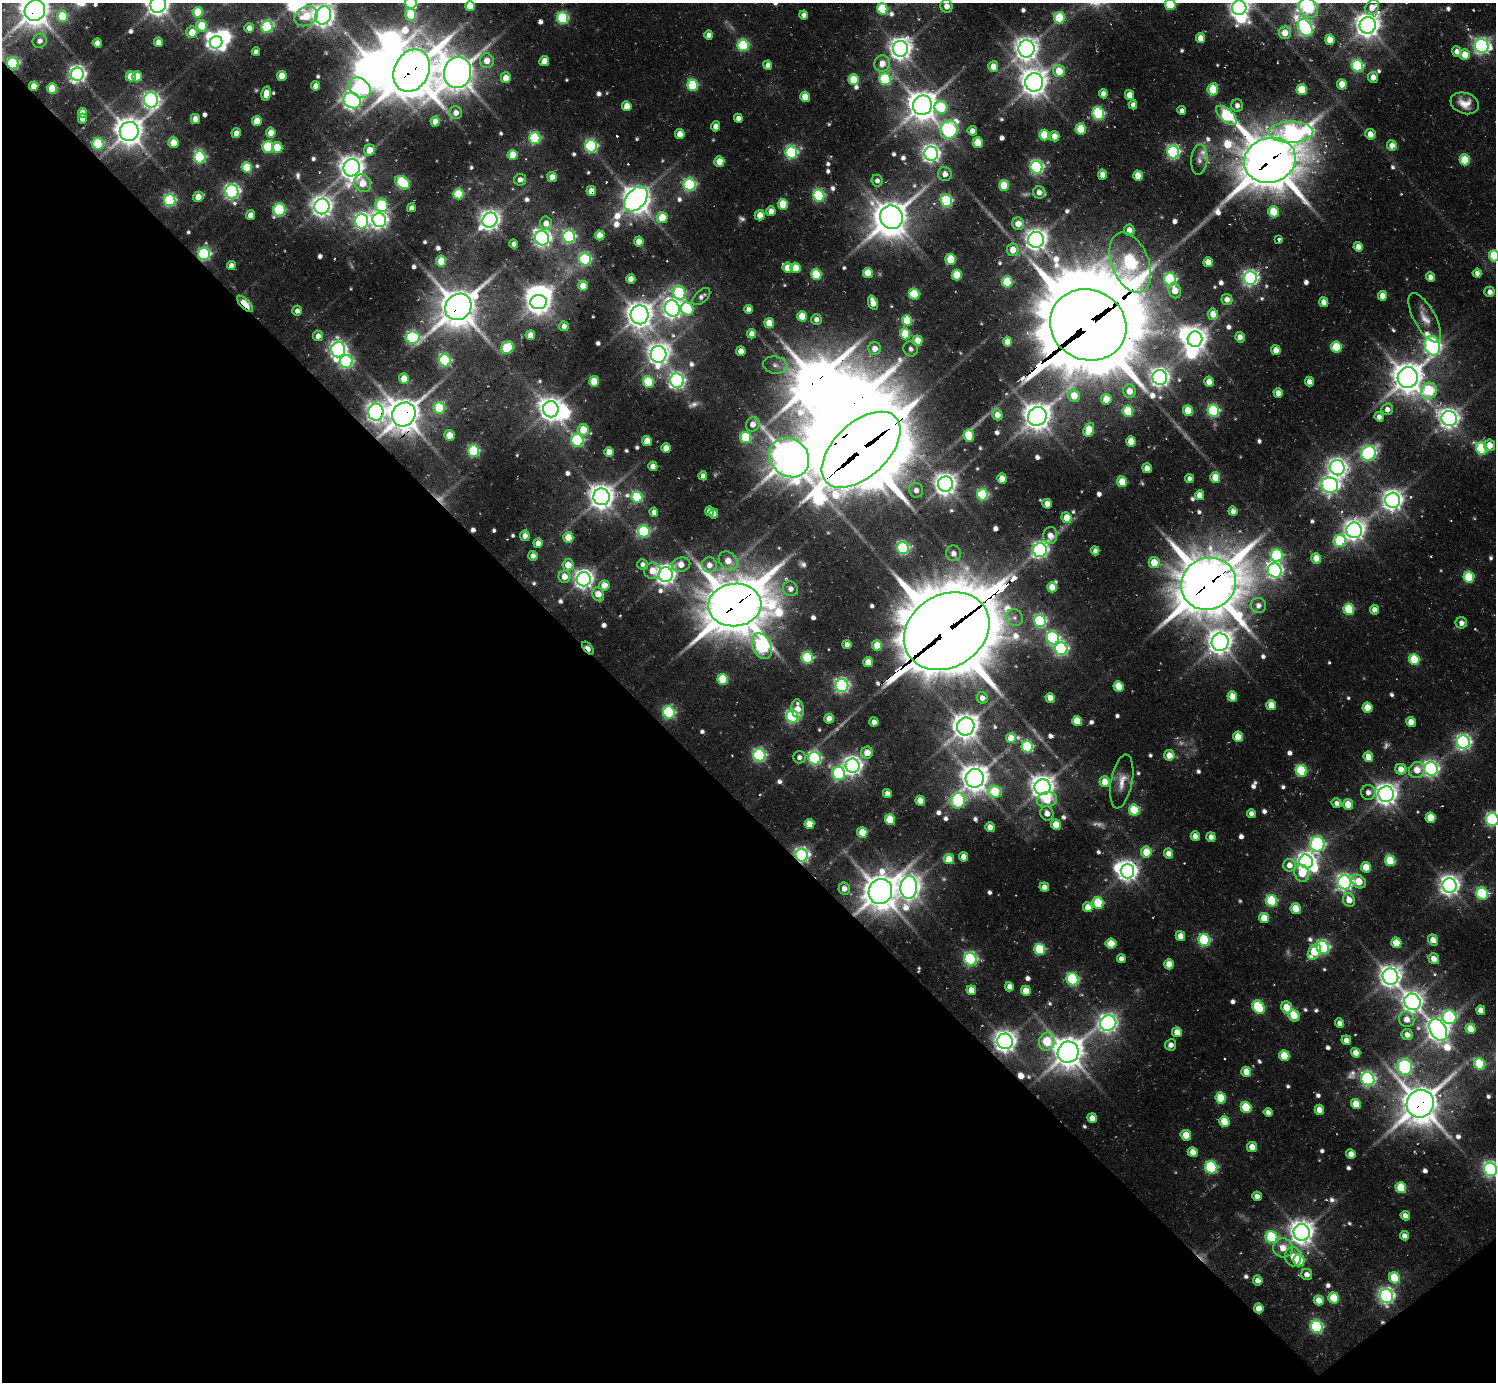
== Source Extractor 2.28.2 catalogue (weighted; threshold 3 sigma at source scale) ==
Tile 14 of 4 x 4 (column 2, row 4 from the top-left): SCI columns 1910-3403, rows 711-2090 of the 6424 x 6381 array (HDU 1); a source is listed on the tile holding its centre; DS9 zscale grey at full resolution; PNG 1498 x 1384 px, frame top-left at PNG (2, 3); each listed source drawn as its Kron ellipse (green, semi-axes under 4 px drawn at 4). Shown black and unused: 43% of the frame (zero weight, under 2 of 3 exposures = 15% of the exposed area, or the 3 px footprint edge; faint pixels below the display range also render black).
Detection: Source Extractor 2.28.2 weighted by HDU 2 'WHT'; one run over the whole footprint, this tile lists its part. Background 0.135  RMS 0.011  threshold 0.0488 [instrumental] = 3 sigma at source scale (4.5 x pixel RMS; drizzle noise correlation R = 1.50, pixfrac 1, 0.05/0.05 arcsec/px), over >= 5 px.
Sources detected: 706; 12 too faint to see at this stretch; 25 inside a brighter object's white glare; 4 cosmic-ray / hot-pixel residue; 1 long thin detection or spike segment (spike, bleed or trail) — neither listed nor drawn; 1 inside a brighter listed object's ellipse — not listed separately; of the other 663, all 500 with FLUX_AUTO >= 4.89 (the completeness limit of this list) listed and drawn (163 fainter detections not listed), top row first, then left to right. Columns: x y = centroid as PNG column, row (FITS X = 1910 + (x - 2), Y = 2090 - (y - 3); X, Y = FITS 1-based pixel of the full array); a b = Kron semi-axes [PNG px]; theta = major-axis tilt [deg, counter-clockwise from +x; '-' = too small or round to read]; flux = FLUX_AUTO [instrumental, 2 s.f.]
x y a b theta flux
411 3 6 5 - 130
158 4 8 7 - 980
1170 4 5 5 - 63
470 6 5 5 - 27
947 6 6 6 - 8.9
1372 7 8 6 58 13
1239 8 7 7 - 610
1308 8 10 8 -48 130
882 9 5 5 - 68
35 10 11 10 - 1700
198 12 5 5 - 36
411 14 6 5 - 44
804 15 4 4 - 6
62 16 5 5 - 43
306 16 12 9 28 31
323 16 9 7 71 980
563 18 6 5 - 120
1059 18 6 5 - 49
1368 25 8 8 - 1200
202 26 6 5 - 33
267 27 6 6 - 140
249 28 5 5 - 9.2
1305 28 9 6 -59 310
192 32 6 5 - 19
1285 33 6 6 - 15
709 35 4 4 - 6.2
1200 38 5 4 - 11
1330 40 5 5 - 15
40 41 7 7 - 6.8
158 42 5 4 - 11
216 42 6 6 - 340
97 43 4 4 - 11
743 45 6 5 - 100
1482 46 7 7 - 350
900 49 8 7 - 890
1026 49 9 8 - 1000
1457 51 5 4 - 6.2
256 52 4 4 - 5.2
1465 55 5 5 - 17
487 61 7 7 - 14
544 61 5 5 - 14
13 63 6 5 - 130
882 64 8 7 - 14
768 65 4 4 - 5.5
1357 66 6 5 - 140
993 67 5 5 - 13
412 71 22 17 64 3700
1059 71 6 6 - 24
458 73 16 13 76 2100
77 74 6 6 - 450
131 76 5 5 - 22
137 76 5 5 - 18
282 76 5 5 - 23
1373 77 5 5 - 8.3
506 78 5 5 - 13
885 79 6 5 - 100
854 80 5 5 - 40
1034 82 9 9 - 1400
1342 84 5 5 - 18
693 85 6 5 - 77
34 86 5 4 - 15
316 86 4 4 - 9.2
360 88 12 9 -37 110
52 89 5 5 - 46
1213 89 6 5 - 44
1302 90 5 5 - 39
266 93 7 4 79 12
1103 94 4 4 - 7.4
1129 95 5 4 - 13
805 97 5 5 - 20
151 100 7 7 - 420
352 100 9 7 -28 500
1465 103 14 10 -20 13
922 105 10 9 - 1700
1133 105 5 4 - 5.1
1237 105 6 6 - 5.8
627 106 5 4 - 15
941 107 6 6 - 58
1182 111 4 4 - 5.1
83 113 5 4 - 15
456 113 6 6 - 8.7
1098 113 6 5 - 140
1227 115 13 6 -42 130
738 118 4 4 - 5.9
82 119 5 4 - 8.7
195 119 5 4 - 12
257 121 5 5 - 23
435 121 5 4 - 11
716 126 5 4 - 8.5
1081 129 5 5 - 35
949 130 9 8 - 220
129 131 9 9 - 1400
972 131 5 4 - 6.8
1291 132 22 10 1 290
236 133 5 4 - 8.8
271 133 5 4 - 15
680 134 5 4 - 15
1370 134 5 5 - 10
1044 135 5 5 - 40
1055 136 5 5 - 13
535 138 6 5 - 130
173 143 5 5 - 19
978 143 5 5 - 26
98 144 5 5 - 84
1392 145 5 5 - 9
591 146 6 6 - 200
268 147 6 5 - 74
277 147 5 5 - 25
370 150 5 5 - 17
791 152 6 5 - 170
1173 152 6 6 - 210
931 154 7 6 - 510
513 155 5 5 - 22
200 157 6 6 - 150
1199 159 15 8 85 6.7
1270 160 26 22 15 5000
1465 160 5 5 - 42
719 161 5 5 - 17
247 167 5 5 - 43
1036 167 6 6 - 220
352 168 9 8 - 1100
945 174 7 6 - 7.8
1103 175 5 4 - 12
1138 176 5 4 - 20
552 177 5 5 - 9.9
520 180 6 6 - 7
877 181 6 5 - 4.9
363 183 9 8 - 20
402 183 8 5 -36 110
690 185 6 6 - 170
1004 185 5 5 - 39
591 191 5 5 - 16
232 192 7 6 - 330
1039 192 6 6 - 8.5
458 194 5 5 - 51
819 196 6 5 - 130
198 197 5 5 - 16
636 199 14 9 49 1300
170 200 6 6 - 170
946 201 6 5 - 140
783 204 5 5 - 36
381 205 7 6 - 80
322 206 8 7 - 780
411 208 4 4 - 5.2
279 210 6 6 - 110
771 211 5 4 - 9.9
1273 212 5 5 - 36
251 215 5 4 - 9.4
760 215 5 5 - 12
891 217 12 11 - 1800
662 218 5 5 - 28
379 220 7 6 - 470
490 220 8 7 - 730
361 221 7 7 - 320
546 223 7 6 - 9.6
1018 224 6 6 - 15
1129 230 6 5 - 9.4
600 235 5 5 - 16
569 237 6 6 - 170
542 238 7 6 - 480
1036 240 8 8 - 800
1279 240 4 3 - 10
639 241 5 4 - 11
514 244 4 4 - 4.9
1358 247 5 4 - 7.5
1013 250 6 6 - 16
204 254 6 6 - 180
1494 256 5 5 - 57
585 259 6 6 - 140
951 259 5 5 - 39
441 261 5 5 - 27
1208 262 5 5 - 15
1130 263 31 18 -68 250
231 265 4 4 - 7.5
787 268 5 5 - 12
795 268 5 5 - 20
868 273 5 5 - 25
1477 273 4 4 - 5.1
816 274 5 5 - 59
957 275 5 5 - 37
1430 277 5 4 - 6.7
1250 278 7 6 - 360
631 279 5 4 - 10
1170 279 6 6 - 150
1007 282 5 5 - 53
583 286 5 5 - 14
1175 290 8 6 -75 17
1490 292 5 5 - 5.7
679 293 7 6 - 91
914 294 5 5 - 43
1382 296 5 4 - 12
701 297 11 6 43 5
1227 299 5 5 - 8.6
538 302 8 7 - 990
1324 302 5 4 - 8.7
873 303 7 4 -71 15
245 304 11 4 -46 54
458 307 14 12 44 2500
672 308 8 7 - 620
687 309 6 6 - 86
748 309 4 4 - 5
297 311 5 5 - 5.8
1213 314 5 5 - 14
640 315 9 9 - 1200
802 316 5 5 - 24
1425 318 27 10 -61 15
816 319 5 5 - 5.6
907 320 5 5 - 46
769 323 5 5 - 19
1088 325 39 35 -24 15000
564 326 5 4 - 5.7
751 334 5 4 - 8.1
905 334 5 5 - 38
530 335 5 4 - 14
318 336 5 5 - 7.8
413 337 7 6 - 190
1240 337 5 4 - 8.6
1195 339 8 7 - 970
918 341 5 5 - 24
1007 342 5 4 - 12
1432 346 10 7 -74 370
1336 347 5 5 - 48
507 348 7 5 42 77
338 349 8 7 - 440
875 349 6 6 - 10
911 349 7 7 - 5.2
1276 350 5 4 - 14
741 351 5 4 - 12
659 354 8 8 - 850
445 360 6 5 - 140
346 362 6 6 - 200
775 365 12 8 -11 7.3
1160 377 7 7 - 590
1408 378 10 10 - 1800
404 379 5 5 - 17
594 381 5 5 - 27
677 381 7 7 - 330
1309 381 5 4 - 7.4
648 382 6 5 - 66
1209 382 5 5 - 12
1130 391 6 6 - 15
1429 391 8 7 - 84
1278 393 5 4 - 9
1074 396 6 5 - 21
1106 399 5 5 - 21
439 408 6 5 - 59
551 409 8 7 - 940
1387 409 6 5 - 6
1188 410 5 5 - 23
1128 411 5 5 - 55
1213 411 6 5 - 130
376 412 8 7 - 590
404 414 12 11 - 2000
997 415 5 5 - 13
1037 416 10 9 - 1400
1379 417 5 4 - 6.4
1449 418 8 7 - 690
753 424 7 6 - 9.9
583 430 6 5 - 25
1089 430 7 5 69 26
449 435 5 5 - 19
969 436 6 5 - 44
745 437 6 5 - 61
577 440 6 6 - 140
647 441 5 5 - 16
1131 442 5 4 - 23
1490 445 5 5 - 13
666 448 5 4 - 13
1482 449 6 5 - 100
861 450 48 27 43 9300
474 451 6 5 - 120
609 452 5 4 - 13
1368 453 7 7 - 200
789 458 21 18 -44 2500
653 466 5 4 - 8.8
1147 468 5 4 - 9.9
1337 468 7 7 - 630
703 476 4 4 - 5.3
1215 478 5 5 - 25
1002 479 5 5 - 17
1189 479 4 4 - 5.7
1122 482 5 5 - 23
946 484 7 7 - 930
1330 485 8 7 - 400
916 490 7 7 - 6
982 494 6 5 - 110
1200 495 5 4 - 13
602 497 8 8 - 1200
637 497 6 5 - 81
1393 500 7 7 - 760
1047 504 5 5 - 9.3
709 511 5 4 - 5.6
1233 511 5 4 - 6.5
654 512 4 4 - 5.9
713 513 5 4 - 9.3
1067 518 5 5 - 18
1354 530 8 7 - 770
644 531 6 6 - 110
1050 535 8 7 - 12
525 536 5 5 - 7.3
568 537 5 5 - 25
1340 541 6 6 - 81
538 543 5 4 - 11
903 548 6 6 - 180
1040 550 7 7 - 390
1095 551 4 4 - 5.1
953 553 8 7 - 6.5
1277 555 6 6 - 120
533 556 5 5 - 5.5
1316 558 5 5 - 16
728 561 10 8 -45 16
1154 563 5 5 - 23
643 564 5 5 - 5.2
568 565 6 6 - 16
681 565 9 7 16 14
709 565 7 7 - 9
1275 570 7 6 - 360
652 571 8 8 - 15
665 574 7 7 - 710
564 577 6 6 - 12
1469 577 5 5 - 66
584 579 7 7 - 610
1208 584 28 25 26 5600
604 585 5 5 - 15
1052 587 5 4 - 18
790 589 7 7 - 7.8
598 594 7 5 -69 14
735 605 27 21 5 5000
1258 605 7 7 - 7.6
1349 609 5 5 - 66
1374 610 5 4 - 7.3
1014 618 9 8 - 5.1
1040 621 6 6 - 160
1461 623 6 5 - 5.8
947 631 45 36 32 13000
1053 638 7 6 - 170
1220 642 9 8 - 1100
847 645 4 4 - 7.2
877 645 5 5 - 22
762 646 13 9 -65 240
588 648 7 4 -49 17
1061 649 6 6 - 240
807 658 6 5 - 90
1414 659 5 5 - 54
868 662 5 5 - 17
723 679 5 5 - 58
842 686 6 6 - 280
1118 686 5 5 - 27
1232 696 5 5 - 21
982 698 6 5 - 7.3
1050 698 5 4 - 13
1271 705 5 5 - 17
1367 708 5 5 - 22
798 709 9 6 -82 14
669 712 6 6 - 150
792 716 6 6 - 210
829 719 5 5 - 9
1077 721 5 5 - 30
874 722 4 4 - 6.4
1411 722 5 4 - 12
966 727 9 8 - 1300
1238 737 5 5 - 20
1011 738 5 5 - 18
1463 742 7 6 - 340
1027 747 6 5 - 110
867 753 6 6 - 15
759 755 6 6 - 190
1169 755 5 5 - 15
799 757 6 6 - 5.2
1368 757 5 4 - 15
814 758 6 6 - 200
853 766 7 7 - 600
1401 769 5 5 - 13
1431 769 7 6 - 350
1417 770 8 7 - 15
1301 771 6 5 - 83
839 774 6 6 - 140
975 778 9 9 - 1400
1122 781 27 10 79 14
1105 782 5 5 - 18
1042 787 8 8 - 1100
995 792 7 6 - 50
1368 792 7 7 - 6.6
887 794 4 4 - 7.5
1386 794 8 7 - 910
1047 800 10 7 9 26
920 801 5 4 - 19
958 801 8 7 - 130
1337 803 5 5 - 5.4
1348 804 5 5 - 21
1134 810 5 5 - 64
1047 813 7 6 - 10
1251 813 4 4 - 5.1
1430 818 5 5 - 27
890 819 5 5 - 34
1492 819 6 6 - 200
809 824 5 5 - 23
1056 825 5 5 - 19
990 827 5 4 - 10
862 832 5 5 - 27
1195 836 5 4 - 8.6
1211 837 5 4 - 6.3
1317 844 7 7 - 230
1146 852 5 5 - 24
1169 853 5 4 - 9.3
802 855 6 6 - 330
964 857 4 4 - 12
949 859 5 5 - 20
1306 861 7 6 - 530
1390 861 5 5 - 52
1289 865 6 6 - 10
1366 867 5 5 - 22
1127 871 7 7 - 700
1302 873 8 7 - 27
1359 881 8 6 -41 21
1345 882 7 6 - 430
1449 885 7 7 - 700
909 887 11 8 87 960
1044 887 4 4 - 8
844 889 6 5 - 9.2
880 891 12 11 - 2200
1482 894 6 5 - 100
1349 900 7 6 - 13
1272 901 6 5 - 95
1098 903 6 5 - 56
1088 907 5 5 - 15
1296 909 5 5 - 28
1264 918 5 5 - 22
1180 936 5 4 - 14
1204 940 6 5 - 120
1433 940 5 5 - 11
1396 943 5 5 - 23
1111 944 5 5 - 21
1323 947 7 6 - 210
1040 949 6 5 - 82
1314 952 8 6 57 39
970 959 6 6 - 220
1121 959 4 4 - 6.5
1434 959 5 5 - 11
1169 964 5 5 - 17
1390 977 8 7 - 870
1073 979 6 5 - 130
1009 987 5 4 - 7.2
971 990 5 5 - 14
1026 991 5 5 - 17
1412 1002 9 7 -51 780
1258 1007 7 5 -52 87
1287 1007 6 5 - 23
1481 1010 5 4 - 9.8
1294 1015 6 5 - 31
1449 1017 7 6 - 170
1407 1019 8 7 - 11
1108 1023 8 7 - 550
1340 1023 5 4 - 7
1471 1029 5 5 - 21
1438 1030 12 7 -61 990
1177 1032 5 5 - 16
1407 1035 6 5 - 8.8
1346 1040 5 4 - 7.9
1005 1041 8 7 - 880
1047 1042 9 7 70 47
1171 1045 6 5 - 6.4
1068 1052 11 10 - 1800
1356 1053 5 4 - 12
1284 1056 5 5 - 33
1480 1064 6 5 - 84
1405 1067 7 7 - 210
1246 1072 5 5 - 18
1368 1079 7 6 - 260
1221 1098 5 5 - 36
1356 1104 5 5 - 20
1420 1104 14 13 - 2800
1246 1107 5 5 - 50
1319 1110 5 4 - 12
1268 1112 4 4 - 5
1092 1118 5 4 - 12
1224 1121 5 5 - 29
1186 1135 5 5 - 21
1252 1147 5 5 - 14
1193 1152 5 5 - 14
1351 1154 5 4 - 9.3
1211 1167 6 6 - 120
1490 1169 7 6 - 320
1401 1188 5 5 - 41
1257 1196 5 4 - 6.3
1405 1216 5 4 - 7.2
1302 1232 8 8 - 1100
1404 1236 5 4 - 6.1
1272 1237 6 6 - 100
1283 1248 9 9 - 16
1293 1257 9 8 - 12
1299 1260 6 5 - 50
1307 1274 6 5 - 7
1394 1278 6 5 - 48
1258 1280 5 4 - 6.8
1386 1296 7 6 - 350
1334 1298 5 5 - 41
1319 1300 5 4 - 15
1259 1308 5 4 - 13
1317 1327 6 6 - 150
Overlapping masked pixels (flux is a lower limit): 26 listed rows (the first 20) at x y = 35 10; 13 63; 412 71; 34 86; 1270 160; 591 191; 204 254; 1130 263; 245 304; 458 307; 687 309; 1088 325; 1408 378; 551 409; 376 412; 404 414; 861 450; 1208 584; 735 605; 947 631
Isophote crosses this tile's border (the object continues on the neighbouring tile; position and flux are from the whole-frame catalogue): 11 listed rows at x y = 411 3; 158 4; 1170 4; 470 6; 1239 8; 1308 8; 35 10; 323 16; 1494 256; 1492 819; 1490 1169